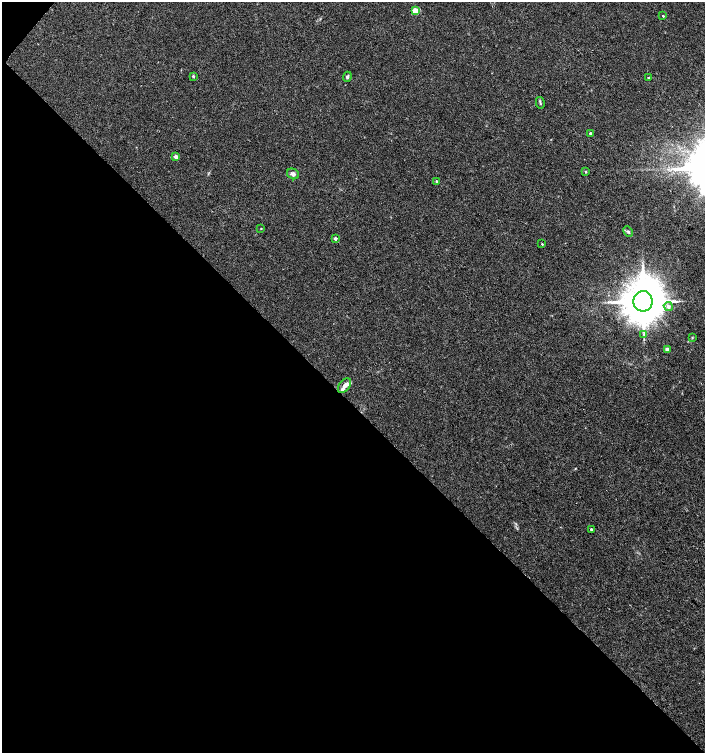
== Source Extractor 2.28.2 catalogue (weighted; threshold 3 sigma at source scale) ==
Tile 9 of 4 x 4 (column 1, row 3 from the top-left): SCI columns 232-1637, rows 1504-3005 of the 6023 x 6017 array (HDU 1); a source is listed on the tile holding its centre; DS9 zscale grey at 2 x 2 block average (1 PNG px = mean of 2 x 2 image px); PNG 707 x 755 px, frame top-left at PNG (2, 2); each listed source drawn as its Kron ellipse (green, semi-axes under 4 px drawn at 4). Shown black and unused: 47% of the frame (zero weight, under 3 of 4 exposures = <1% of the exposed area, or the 3 px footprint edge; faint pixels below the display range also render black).
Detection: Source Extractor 2.28.2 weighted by HDU 2 'WHT'; one run over the whole footprint, this tile lists its part. Background 0.0327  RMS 0.0032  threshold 0.0145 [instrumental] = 3 sigma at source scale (4.5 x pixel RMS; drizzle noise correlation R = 1.50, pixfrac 1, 0.0396/0.0396 arcsec/px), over >= 5 px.
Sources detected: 24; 2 inside a brighter listed object's ellipse — not listed separately; the other 22 listed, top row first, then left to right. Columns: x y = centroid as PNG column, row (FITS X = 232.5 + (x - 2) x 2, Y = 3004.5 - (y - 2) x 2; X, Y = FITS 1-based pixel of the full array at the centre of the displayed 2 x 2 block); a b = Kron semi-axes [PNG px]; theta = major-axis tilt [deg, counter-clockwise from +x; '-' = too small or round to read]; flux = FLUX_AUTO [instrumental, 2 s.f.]
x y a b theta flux
416 11 3 3 - 22
663 16 2 2 - 0.65
193 76 3 2 - 1.5
347 77 5 3 - 1.5
648 78 2 2 - 1.4
540 103 6 3 -77 1.1
590 133 2 2 - 1.7
176 157 3 2 - 6.1
586 172 3 3 - 0.73
293 174 6 5 - 2.1
437 181 2 2 - 1.3
261 229 3 2 - 0.37
628 232 5 3 - 1.2
335 238 2 2 - 3
542 244 3 3 - 0.62
643 301 10 9 - 3200
668 306 5 4 - 2.4
644 334 3 3 - 0.91
692 338 3 2 - 0.51
667 349 2 2 - 5.2
345 386 8 5 52 3.4
591 529 3 2 - 0.86